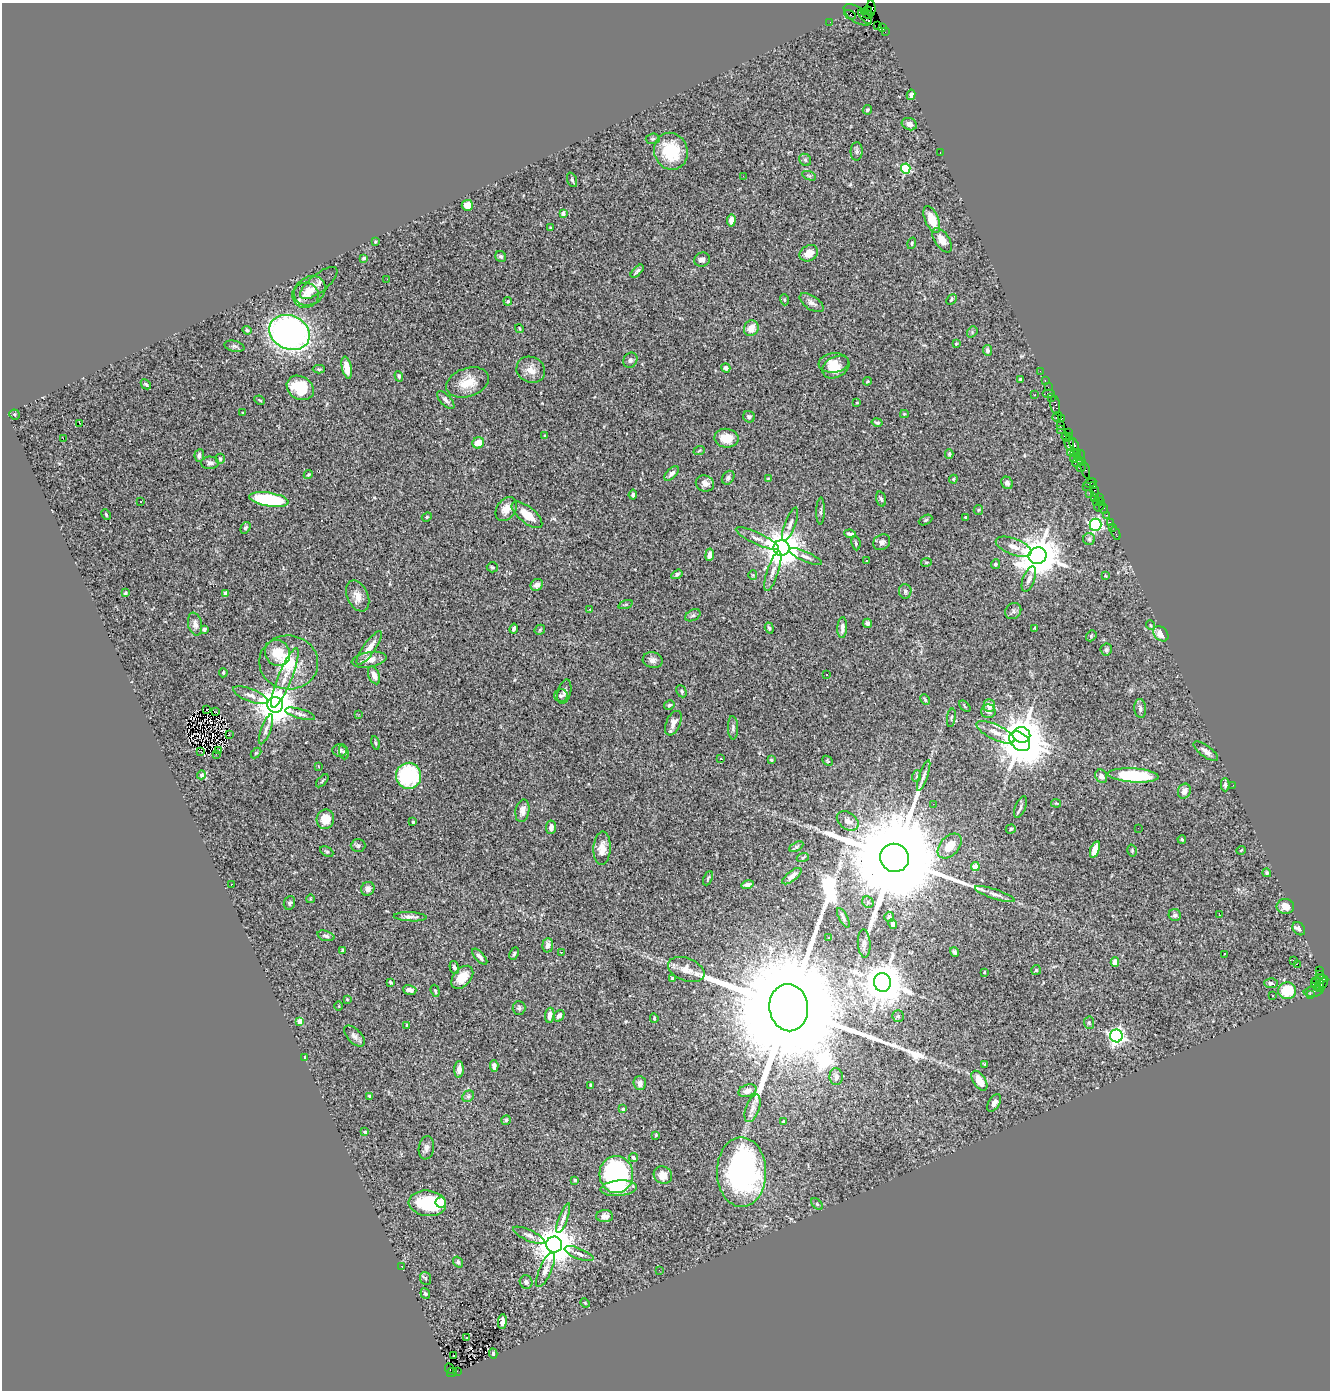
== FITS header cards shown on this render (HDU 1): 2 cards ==
NAXIS1  =                 1328
NAXIS2  =                 1388

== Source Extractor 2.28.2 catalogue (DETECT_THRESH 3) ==
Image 1328 x 1388 px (HDU 1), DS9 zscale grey, 1 PNG px = 1 image px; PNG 1332 x 1392 px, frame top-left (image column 1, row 1388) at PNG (2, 3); each listed source drawn as its Kron ellipse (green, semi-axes under 4 px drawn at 4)
Background 1.35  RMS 0.03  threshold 0.0892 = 3 sigma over >= 5 px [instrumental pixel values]
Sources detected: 373; all 373 listed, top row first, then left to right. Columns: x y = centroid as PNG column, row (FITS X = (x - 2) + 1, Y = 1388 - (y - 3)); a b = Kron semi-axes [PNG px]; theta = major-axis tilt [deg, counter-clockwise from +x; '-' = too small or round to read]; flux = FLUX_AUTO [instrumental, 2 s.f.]
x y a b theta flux
871 8 8 4 -88 77
867 11 5 3 - 460
867 14 6 3 -29 670
850 15 6 3 -28 150
858 15 16 7 -33 1000
865 17 9 3 -45 740
830 22 2 2 - 4.6
878 25 2 2 - 9.5
883 27 3 3 - 84
885 32 3 2 - 15
911 95 5 4 - 6.3
867 110 5 4 - 2.8
909 124 8 6 -20 9.8
653 139 7 5 4 3.6
671 151 19 16 -70 96
857 151 9 6 88 4.9
940 153 2 2 - 1.1
805 160 6 5 - 4.3
906 169 5 5 - 170
743 176 2 2 - 32
809 176 7 4 -23 2.6
572 180 8 4 -69 3.6
467 205 5 5 - 29
563 213 4 3 - 11
932 219 14 6 -67 35
731 220 6 4 81 9.9
550 228 4 3 - 1.8
942 240 14 7 -56 20
375 242 3 3 - 2
912 243 6 4 73 2.3
809 253 10 7 32 22
501 256 6 5 - 4.7
364 258 4 3 - 4.1
702 260 8 7 - 8
637 271 8 3 45 5.1
387 279 3 2 - 3.3
319 283 23 9 39 11
310 291 17 13 38 24
305 295 13 12 - 21
951 299 6 3 46 3.2
784 300 6 3 -72 2.5
508 301 4 4 - 3.2
812 303 14 6 -33 10
751 328 8 7 - 22
519 329 4 3 - 2.1
247 330 4 4 - 3.3
289 332 21 17 -26 800
972 332 6 4 51 2.6
956 344 4 3 - 1.9
234 346 10 5 -13 4.9
987 350 5 4 - 5.1
630 360 8 6 58 6.3
834 363 15 9 7 23
836 367 14 10 29 30
347 368 11 5 -78 23
726 368 5 4 - 6.6
319 369 6 4 0 3.2
531 370 15 13 -27 21
1040 371 2 2 - 22
399 376 5 4 - 4.1
1020 379 3 3 - 2.7
867 381 4 3 - 2
1045 381 3 2 - 46
467 382 22 14 18 40
146 384 6 3 -44 3
1048 387 2 2 - 23
300 388 14 11 -32 82
1049 393 6 2 0 120
1035 395 3 2 - 2.3
1052 397 3 2 - 60
259 400 5 3 - 2.1
446 400 11 5 -48 7.2
857 402 3 2 - 1.7
1055 405 9 5 -84 200
243 413 4 2 - 2.2
14 414 5 5 - 3.3
904 414 4 3 - 2.3
749 417 6 5 - 5
1057 417 5 3 - 100
1061 418 3 3 - 78
877 422 5 4 - 3.3
79 423 3 2 - 25
1060 426 2 2 - 80
1060 430 2 2 - 21
1068 432 4 2 - 50
544 436 4 2 - 1.5
1069 436 4 3 - 82
1066 437 5 3 - 130
63 438 2 2 - 240
726 438 12 9 -8 31
478 443 6 5 - 24
1069 443 8 4 -85 260
1074 444 6 3 -65 93
699 451 6 3 21 2.3
1070 452 3 2 - 43
1078 452 4 3 - 120
1074 453 3 2 - 47
949 454 4 4 - 2.6
199 455 6 4 84 6.6
1079 456 6 3 45 150
220 459 5 4 - 3.4
1074 459 4 3 - 180
1078 461 6 3 43 63
1082 462 3 2 - 50
210 463 9 6 -1 6.3
1081 468 5 3 - 140
1085 470 9 3 -74 110
672 473 9 5 44 7.6
308 474 5 4 - 2.2
728 478 7 5 54 5.7
768 478 4 2 - 1.4
953 479 4 3 - 2.2
705 483 9 8 - 11
1007 483 6 5 - 8.1
1090 483 6 3 23 110
1093 486 4 3 - 71
1086 487 4 2 - 93
1095 491 6 3 -81 89
1089 493 2 2 - 130
633 495 5 4 - 5.6
1095 498 3 2 - 120
1099 498 3 2 - 51
269 499 20 7 -9 170
881 499 7 4 -73 4.3
141 501 3 2 - 2.9
1100 501 4 3 - 36
1096 502 3 2 - 48
1099 507 5 2 - 320
506 509 13 9 55 19
1104 509 5 3 - 95
978 510 5 4 - 2.3
821 511 13 3 89 4.1
106 515 6 3 -63 2.7
527 515 18 8 -39 32
1106 515 3 2 - 23
427 517 5 4 - 2.7
966 517 3 3 - 2.4
926 520 7 4 28 3
1110 523 3 3 - 70
790 524 18 5 69 10
1095 525 6 6 - 350
1112 527 3 2 - 22
245 528 6 4 54 4
1116 533 7 2 -63 38
850 534 6 3 -7 6.2
757 539 24 6 -25 14
1089 539 6 6 - 4
882 542 9 7 32 8.4
856 543 7 4 -81 3.6
1014 547 19 8 -20 18
781 548 8 8 - 6100
710 555 6 4 82 11
1038 556 9 8 - 7700
806 557 17 5 -24 9.4
866 560 3 3 - 4.9
926 562 5 3 - 1.7
995 564 5 4 - 4.1
492 567 5 5 - 3.1
773 571 21 5 72 14
677 574 6 4 34 4.6
753 575 4 4 - 1.9
1105 576 4 3 - 1.5
1029 579 13 6 70 9.7
537 585 6 5 - 10
905 591 7 6 - 4.9
125 593 4 3 - 2.7
226 593 4 3 - 9.1
358 596 16 10 -65 21
626 604 7 3 19 2.4
590 609 3 2 - 3.3
1013 611 9 7 49 6.3
693 615 8 5 28 5
867 623 5 4 - 5.7
195 624 11 7 -78 12
1150 625 5 3 - 2
769 628 5 4 - 3.9
842 628 10 5 88 11
1035 628 3 3 - 2.4
204 629 4 3 - 6.5
514 629 5 3 - 6.2
540 630 6 4 48 2.8
1161 634 8 6 -45 23
1091 636 6 4 50 2.6
369 648 20 6 54 25
1106 650 6 6 - 4.1
278 653 13 12 - 49
369 660 17 7 10 23
653 660 10 7 -13 9.7
289 662 29 27 -7 92
223 673 5 3 - 2.4
374 675 9 5 -67 14
827 675 2 2 - 1.9
285 678 32 7 68 27
682 691 6 4 -65 3.2
564 692 12 6 76 8.5
250 695 18 6 -21 12
561 695 7 6 - 4.2
925 700 5 3 - 2.3
275 705 8 8 - 6100
669 705 5 4 - 2.6
965 706 7 2 -46 1.7
989 706 6 5 - 13
1140 708 9 6 -85 6.3
207 709 3 2 - 3.7
988 711 7 7 - 8.4
216 712 3 2 - 1.4
300 714 15 5 -15 7.7
359 714 3 2 - 6.2
951 718 9 4 82 3.2
673 723 13 7 66 14
733 728 11 5 -87 5.5
266 729 16 5 69 8.6
995 732 21 7 -26 18
229 735 2 2 - 1.2
1021 735 9 7 -11 3900
1020 741 12 8 -41 6000
375 743 7 4 -77 3.1
340 750 7 6 - 5.3
200 751 3 2 - 1.5
219 751 3 2 - 3.8
1206 751 14 5 -36 10
344 752 7 4 -73 3.6
256 753 6 4 44 2.1
216 754 3 2 - 4.9
721 759 2 2 - 1.3
771 760 4 3 - 3
827 761 6 4 -42 2.2
318 766 4 2 - 1
201 775 4 4 - 5.4
924 775 16 3 71 6.9
1133 775 25 7 -4 150
408 776 13 12 - 160
917 776 6 3 70 2
1101 776 7 5 -62 9.7
322 781 8 3 46 2.8
1225 785 6 4 -89 4.6
1233 785 2 2 - 1.2
1184 791 8 6 69 13
1056 803 5 4 - 2
933 804 2 2 - 1.8
1021 807 11 5 69 6.2
522 811 11 7 80 12
325 819 10 9 - 32
848 821 12 8 -35 13
413 822 3 3 - 3.4
551 827 7 5 84 8.6
1138 828 3 2 - 1.4
1011 829 5 4 - 2.9
1182 839 4 3 - 2.5
358 846 7 6 - 4.7
950 846 14 9 47 37
796 847 7 4 30 3.3
602 848 17 8 86 21
1095 849 9 4 70 31
1241 850 5 3 - 1.5
327 851 7 4 -28 3.4
1132 851 6 4 -74 2.8
803 857 6 4 19 3.1
894 858 14 14 - 73000
975 867 4 4 - 48
1267 873 4 4 - 3.1
792 876 11 5 38 9.7
708 878 7 4 67 3
231 884 3 2 - 2.7
747 885 6 4 11 6.7
368 889 7 6 - 9.7
995 894 21 5 -19 11
310 899 4 3 - 1.5
868 902 6 5 - 3.9
289 903 7 5 69 4
1285 906 9 7 -7 20
1175 915 6 6 - 5.4
1220 915 3 2 - 1.5
410 917 16 4 -3 9.7
889 917 5 5 - 8
843 918 11 3 -63 5.3
893 924 5 4 - 12
1299 929 7 5 -51 6
326 936 9 5 -16 5.1
829 938 3 3 - 1.3
864 943 14 6 -86 7.2
548 945 7 5 85 11
342 950 4 3 - 2.9
561 952 3 2 - 3.2
954 952 5 4 - 4.3
514 954 6 4 66 3.6
1224 954 3 2 - 2.3
480 957 10 4 -48 8.1
1293 960 3 2 - 8.5
1115 962 5 4 - 23
1297 964 2 2 - 290
454 967 7 4 -75 5.4
686 969 19 11 -21 23
1036 970 5 5 - 3.1
1319 970 3 2 - 45
984 972 3 2 - 1.8
1320 974 2 2 - 9.7
462 977 13 8 48 35
672 978 4 4 - 2.5
1319 980 8 3 13 130
390 982 4 3 - 2.8
882 982 9 8 - 7700
1271 983 7 5 -4 4.5
1319 984 5 3 - 140
1322 984 9 4 58 250
1316 985 6 4 -59 190
410 990 7 4 -16 10
435 991 6 3 -71 2.6
1287 991 9 8 - 75
1314 992 10 5 8 160
1310 994 2 2 - 27
1273 996 3 3 - 2.4
347 999 3 3 - 1.6
339 1006 5 3 - 1.8
519 1008 7 6 - 4.6
789 1008 24 19 -82 140000
550 1015 7 4 80 12
559 1016 6 5 - 9.2
898 1016 6 5 - 3.7
654 1018 5 3 - 3.3
300 1021 4 4 - 35
1089 1023 6 5 - 3.2
407 1025 4 3 - 2.2
354 1036 13 7 -45 8.4
1116 1036 6 6 - 740
305 1057 3 3 - 3.3
985 1064 4 4 - 1.9
494 1066 6 4 -84 8.1
459 1069 8 4 89 11
836 1077 8 6 -87 9.8
979 1081 11 6 -57 33
640 1083 7 6 - 12
590 1085 4 3 - 2.9
747 1091 9 6 18 11
370 1096 3 2 - 2.5
468 1096 6 5 - 3.5
994 1103 10 5 57 10
753 1108 14 6 70 11
623 1109 3 3 - 4.1
506 1120 5 4 - 2.8
783 1121 4 3 - 2.4
365 1132 3 3 - 2.7
656 1135 3 3 - 1.7
426 1148 12 7 81 8.6
633 1158 5 4 - 3.9
742 1172 35 24 -89 520
616 1174 18 16 -86 330
663 1175 9 8 - 26
575 1180 4 4 - 2.5
618 1188 18 7 5 52
441 1202 5 5 - 52
427 1203 19 12 -6 100
817 1204 7 4 -45 3.1
605 1216 8 6 2 10
563 1218 16 4 70 10
529 1235 17 5 -24 10
554 1245 8 8 - 6800
579 1254 15 5 -22 9.9
458 1262 6 4 -54 4.2
401 1266 2 2 - 1.2
545 1270 18 6 67 12
659 1270 2 2 - 3.9
426 1278 6 5 - 3.2
526 1282 7 6 - 5.3
425 1294 5 4 - 3.5
585 1303 5 4 - 2.3
502 1322 7 4 84 9.1
467 1338 2 2 - 1.5
493 1353 5 3 - 2.7
453 1356 3 2 - 3.4
449 1368 5 3 - 160
457 1371 3 2 - 66
452 1372 5 3 - 180